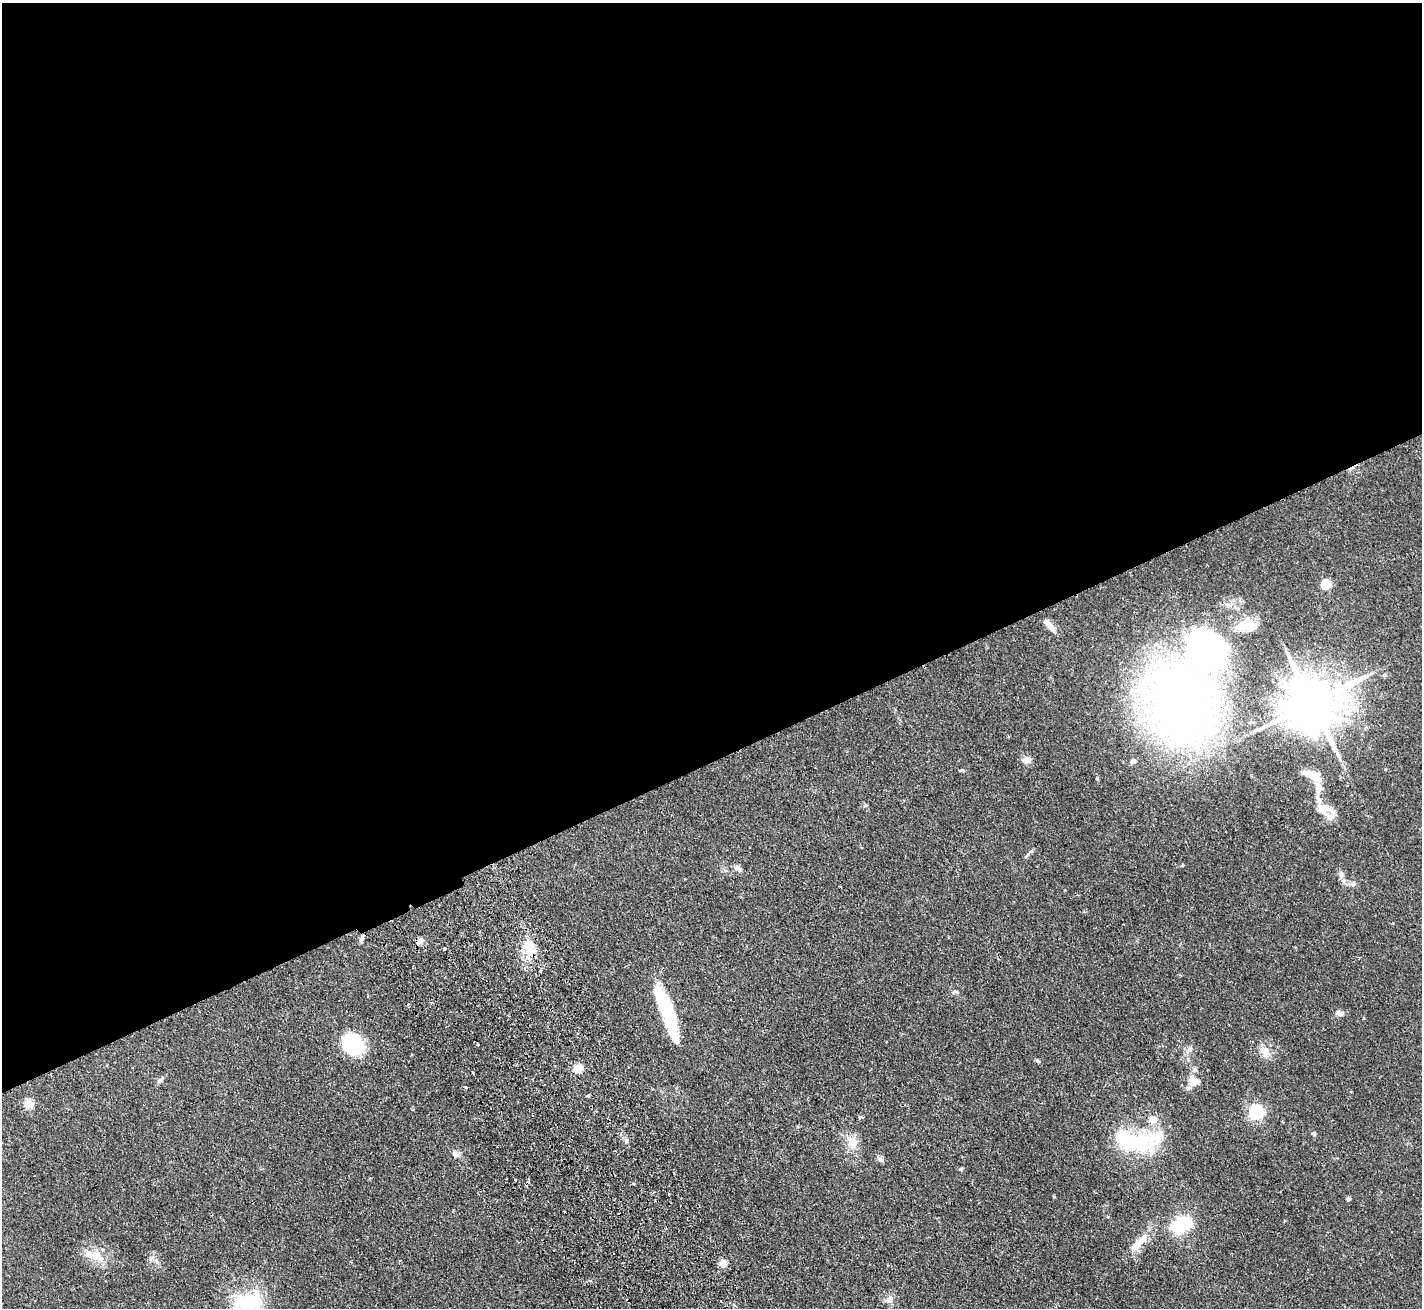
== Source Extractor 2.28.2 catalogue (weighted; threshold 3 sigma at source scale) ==
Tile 2 of 4 x 4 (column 2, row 1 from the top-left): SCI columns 1474-2893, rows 4238-5543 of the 5788 x 5729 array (HDU 1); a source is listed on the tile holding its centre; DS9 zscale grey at full resolution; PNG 1424 x 1310 px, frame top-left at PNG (2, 3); no overlay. Shown black and unused: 58% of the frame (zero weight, under 2 of 3 exposures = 3% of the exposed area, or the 3 px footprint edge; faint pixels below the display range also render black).
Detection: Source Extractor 2.28.2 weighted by HDU 2 'WHT'; one run over the whole footprint, this tile lists its part. Background 0.073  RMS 0.0054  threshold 0.0241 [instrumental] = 3 sigma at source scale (4.5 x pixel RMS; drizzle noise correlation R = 1.50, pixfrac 1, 0.05/0.05 arcsec/px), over >= 5 px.
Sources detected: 62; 4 inside a brighter object's white glare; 2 cosmic-ray / hot-pixel residue — not listed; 4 inside a brighter listed object's ellipse — not listed separately; the other 52 listed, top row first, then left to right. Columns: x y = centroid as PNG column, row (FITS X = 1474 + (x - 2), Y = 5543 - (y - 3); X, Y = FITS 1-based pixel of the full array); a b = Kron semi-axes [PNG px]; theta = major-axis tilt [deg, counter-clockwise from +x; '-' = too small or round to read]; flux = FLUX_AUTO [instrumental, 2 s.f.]
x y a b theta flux
1326 584 5 5 - 27
1051 627 17 7 -43 4.1
1206 647 72 54 -66 130
1312 703 17 14 27 3200
1180 704 53 41 -72 590
1027 760 11 8 -3 2.8
1133 761 7 5 13 1.8
1312 775 19 8 -20 10
1319 787 9 8 - 3.9
1323 809 20 13 7 7.6
737 868 10 6 -34 2.3
1341 874 10 6 90 2.1
1353 884 7 4 46 1.1
361 939 10 5 81 1.3
420 941 9 6 45 3.8
529 947 22 15 -80 11
956 992 8 4 -13 1
431 1003 4 3 - 0.83
408 1004 3 3 - 0.98
667 1010 58 12 -74 36
1339 1013 9 6 -20 3
351 1041 19 12 76 33
478 1044 3 3 - 1
1189 1050 8 7 - 2.1
1266 1052 17 10 84 5.1
1038 1061 7 4 -40 0.91
578 1068 5 5 - 24
1195 1069 6 6 - 1.3
160 1080 7 4 19 0.93
1194 1081 14 11 -12 6.4
466 1087 3 3 - 0.9
588 1096 4 3 - 0.69
29 1103 5 5 - 17
1256 1112 6 6 - 110
1153 1119 5 5 - 7.7
1314 1134 6 5 - 0.94
1132 1142 55 20 -11 36
853 1143 16 12 -79 7.4
456 1155 9 7 -35 1.9
880 1159 7 6 - 1.4
961 1169 5 4 - 0.59
515 1180 3 3 - 1.3
634 1184 4 3 - 0.5
1348 1199 5 5 - 0.98
1182 1224 27 17 30 22
1143 1238 21 9 57 6.8
97 1256 21 14 -36 8.8
151 1258 7 5 59 1.5
157 1261 7 4 -70 1.1
723 1263 5 4 - 11
890 1300 8 8 - 3.2
248 1302 40 26 8 30
Overlapping masked pixels (flux is a lower limit): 1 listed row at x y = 529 947
Isophote crosses this tile's border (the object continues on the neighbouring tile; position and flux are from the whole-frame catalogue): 1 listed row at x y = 248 1302
Unlisted compact peaks at least as high as the median listed source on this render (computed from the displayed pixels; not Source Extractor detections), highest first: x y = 962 770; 1097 778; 1031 851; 627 1140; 865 805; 1182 865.